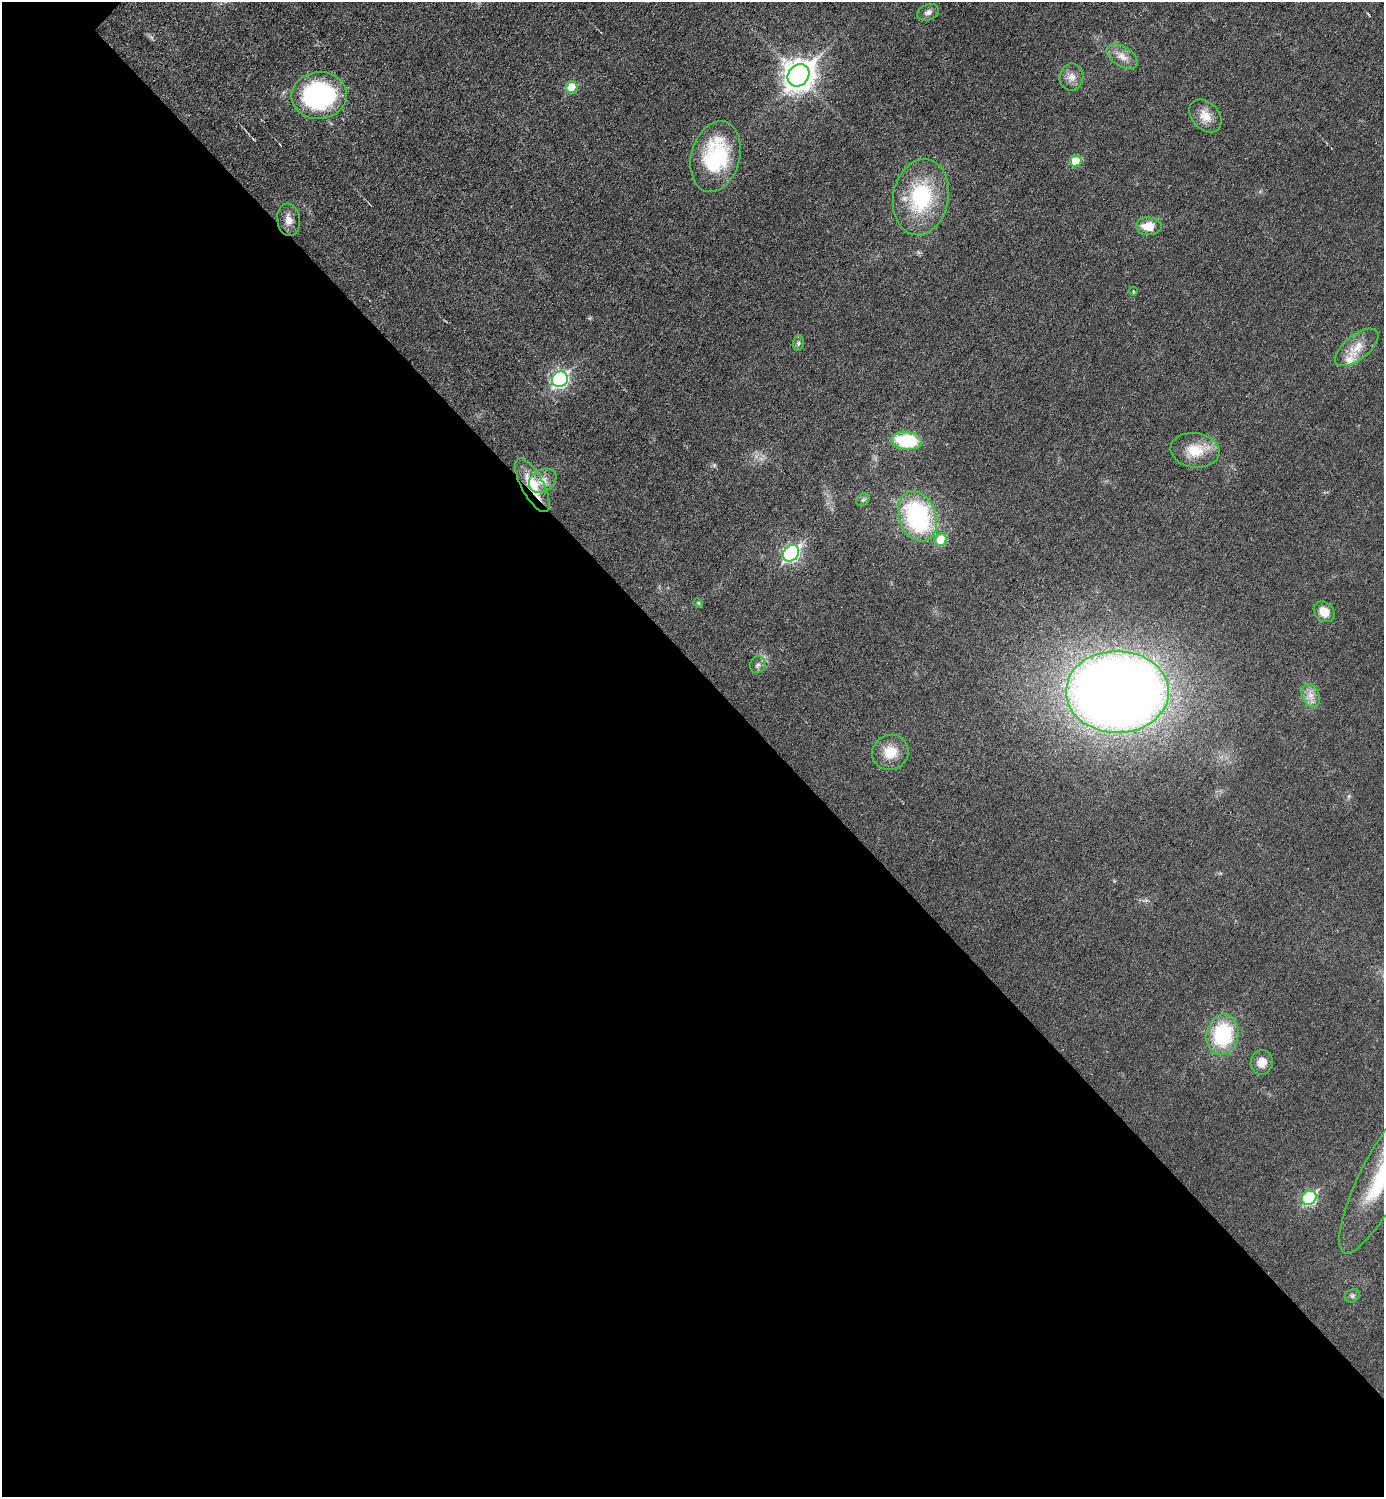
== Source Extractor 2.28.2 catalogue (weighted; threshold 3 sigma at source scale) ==
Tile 14 of 4 x 4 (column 2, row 4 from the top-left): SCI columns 1537-2918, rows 2-1496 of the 5981 x 5981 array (HDU 1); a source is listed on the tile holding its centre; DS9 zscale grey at full resolution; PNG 1386 x 1499 px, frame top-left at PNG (2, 2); each listed source drawn as its Kron ellipse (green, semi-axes under 4 px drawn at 4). Shown black and unused: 56% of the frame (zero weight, under 3 of 6 exposures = <1% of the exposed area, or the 3 px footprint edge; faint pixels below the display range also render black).
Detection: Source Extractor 2.28.2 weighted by HDU 2 'WHT'; one run over the whole footprint, this tile lists its part. Background 0.0173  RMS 0.0035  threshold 0.0144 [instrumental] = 3 sigma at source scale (4.09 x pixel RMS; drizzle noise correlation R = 1.36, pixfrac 0.8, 0.05/0.05 arcsec/px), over >= 5 px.
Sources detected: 36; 1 inside a brighter listed object's ellipse — not listed separately; the other 35 listed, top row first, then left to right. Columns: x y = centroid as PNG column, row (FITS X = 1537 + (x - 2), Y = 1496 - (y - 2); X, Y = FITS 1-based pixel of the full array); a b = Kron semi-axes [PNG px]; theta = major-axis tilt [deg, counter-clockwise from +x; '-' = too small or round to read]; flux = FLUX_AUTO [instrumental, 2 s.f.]
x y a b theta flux
928 12 11 7 21 1.5
1122 56 17 10 -32 3.4
798 75 12 10 48 410
1071 77 13 12 - 2.8
572 87 6 6 - 8.3
319 96 28 23 4 52
1205 116 19 13 -47 4.3
716 156 36 24 75 29
1076 161 6 5 - 8
921 197 38 27 79 27
289 220 16 11 -83 2.9
1149 226 13 9 -1 5.5
1133 291 4 3 - 0.3
798 343 8 5 83 0.81
1357 347 26 12 38 5.6
560 379 8 7 - 79
906 441 15 9 -7 19
1195 450 24 17 -7 8.3
543 481 14 11 33 3.3
532 485 30 11 -62 10
863 500 7 5 43 0.73
917 516 26 18 -69 45
941 540 6 6 - 9.4
791 553 9 7 46 72
698 603 5 4 - 0.44
1324 612 11 9 -41 3.9
758 665 8 7 - 1.2
1117 692 51 41 0 550
1311 696 12 8 -63 2.6
890 752 18 17 - 6.8
1223 1035 20 16 79 24
1262 1062 12 11 - 3.2
1382 1177 84 22 63 34
1309 1198 8 6 41 39
1352 1296 8 6 27 0.81
Overlapping masked pixels (flux is a lower limit): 1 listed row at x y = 532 485
Isophote crosses this tile's border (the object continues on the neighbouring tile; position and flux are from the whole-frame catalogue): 1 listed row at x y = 1382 1177